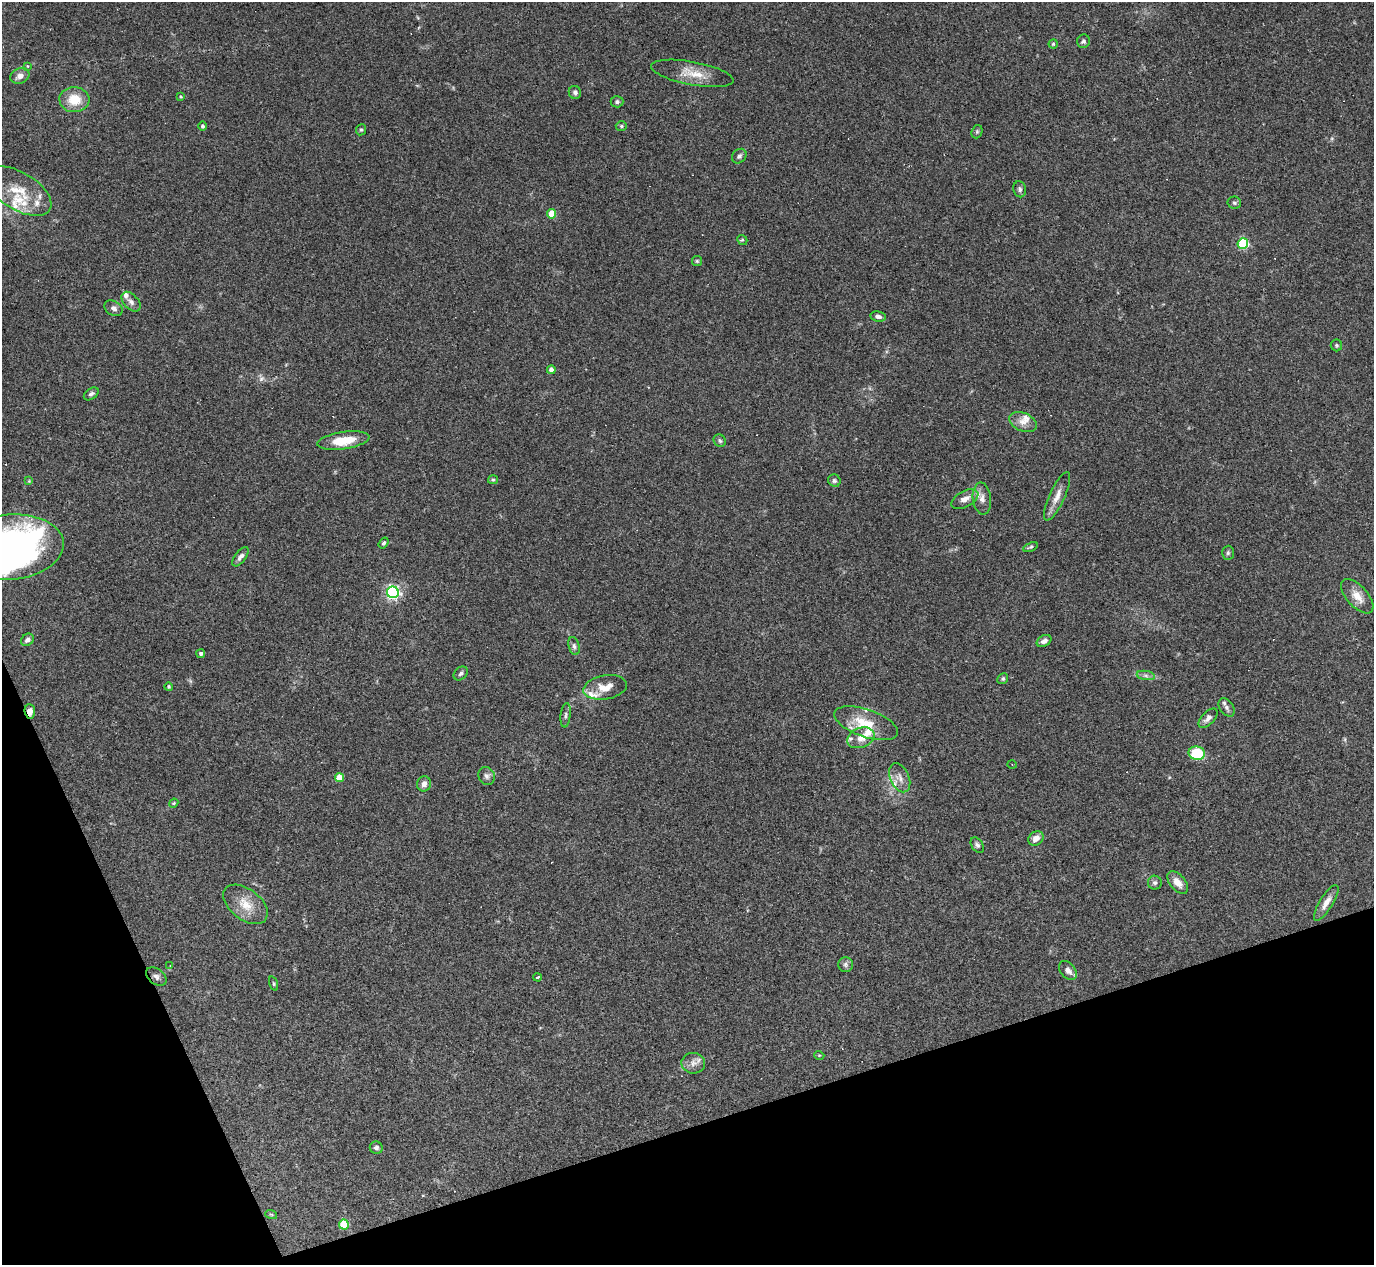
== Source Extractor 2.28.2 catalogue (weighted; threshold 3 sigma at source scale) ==
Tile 14 of 4 x 4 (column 2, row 4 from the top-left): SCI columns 1373-2744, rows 275-1537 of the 5488 x 5473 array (HDU 1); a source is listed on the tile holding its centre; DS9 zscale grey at full resolution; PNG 1376 x 1267 px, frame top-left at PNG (2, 2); each listed source drawn as its Kron ellipse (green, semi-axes under 4 px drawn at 4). Shown black and unused: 16% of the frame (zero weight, under 3 of 4 exposures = <1% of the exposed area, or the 3 px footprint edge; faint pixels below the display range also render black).
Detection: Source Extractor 2.28.2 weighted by HDU 2 'WHT'; one run over the whole footprint, this tile lists its part. Background 0.16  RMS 0.0052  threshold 0.0233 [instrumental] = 3 sigma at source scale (4.5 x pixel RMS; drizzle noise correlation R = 1.50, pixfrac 1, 0.05/0.05 arcsec/px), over >= 5 px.
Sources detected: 101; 2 inside a brighter object's white glare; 5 cosmic-ray / hot-pixel residue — neither listed nor drawn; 12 inside a brighter listed object's ellipse — not listed separately; the other 82 listed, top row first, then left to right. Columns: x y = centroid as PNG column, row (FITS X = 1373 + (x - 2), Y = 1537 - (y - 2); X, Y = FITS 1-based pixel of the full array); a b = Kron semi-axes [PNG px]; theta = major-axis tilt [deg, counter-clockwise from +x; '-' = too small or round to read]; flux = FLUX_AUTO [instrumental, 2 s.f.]
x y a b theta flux
1083 41 7 6 - 1.2
1053 44 4 4 - 0.76
27 66 4 4 - 0.62
692 73 42 11 -11 9.7
20 76 10 7 23 2.8
575 92 6 6 - 1.2
180 96 3 3 - 0.6
74 100 15 12 -3 11
617 102 6 5 - 1.1
202 126 5 4 - 1
621 126 5 4 - 0.77
361 130 6 5 - 0.77
977 132 7 5 70 0.84
739 156 8 6 46 1.5
1020 189 8 6 -77 1.3
18 191 37 18 -31 16
1234 203 7 6 - 0.93
552 214 4 4 - 12
742 240 5 4 - 0.72
1243 244 5 5 - 44
697 261 5 5 - 0.72
131 302 12 7 -47 2.4
114 308 10 7 -30 2
878 317 8 5 -10 2.1
1336 345 6 5 - 0.8
551 370 4 4 - 2.3
91 394 8 5 35 1.4
1023 422 14 9 -23 4
343 441 26 8 8 13
720 441 6 5 - 1.1
493 480 5 4 - 0.69
29 481 4 4 - 0.53
834 481 6 6 - 1.1
1057 496 26 7 66 5.1
965 499 15 8 28 3.8
982 499 16 9 -83 4
384 543 6 4 54 1.1
10 547 54 32 5 180
1031 547 8 4 22 0.86
1228 553 7 6 - 1.1
240 557 11 5 52 2
393 592 6 6 - 120
1357 596 21 10 -48 6.1
27 640 7 5 40 1.9
1044 641 8 5 28 2.2
574 646 9 5 -75 1.4
201 654 4 4 - 1.3
461 673 8 6 45 1.3
1146 675 9 4 -9 1.6
1003 679 6 5 - 0.78
169 687 4 4 - 0.8
605 687 22 12 9 7.5
1226 707 10 7 -53 2
30 711 7 5 -85 3.8
566 715 12 5 84 1.5
1208 718 12 6 46 2.3
866 723 33 14 -19 14
861 738 14 9 22 4.7
1197 753 8 7 - 17
1012 765 5 3 - 0.44
487 776 9 8 - 1.8
339 778 4 4 - 10
900 778 15 9 -66 4.1
424 784 7 7 - 2.5
174 803 5 3 - 0.48
1036 838 8 6 40 4
977 845 8 5 -55 1.4
1178 882 13 7 -50 4.6
1155 883 7 7 - 1.4
1326 903 20 6 58 4.2
245 904 25 15 -38 10
845 964 7 7 - 1.5
170 966 3 3 - 0.37
1068 970 11 7 -49 3.2
156 977 11 7 -38 1.9
537 977 4 3 - 37
274 984 7 3 -71 0.63
819 1055 5 3 - 0.45
693 1063 12 10 -3 3.4
376 1148 6 6 - 1.5
271 1214 6 3 -18 0.64
344 1225 5 5 - 20
Overlapping masked pixels (flux is a lower limit): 1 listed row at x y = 30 711
Isophote crosses this tile's border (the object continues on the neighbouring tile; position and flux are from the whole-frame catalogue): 1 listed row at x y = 10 547